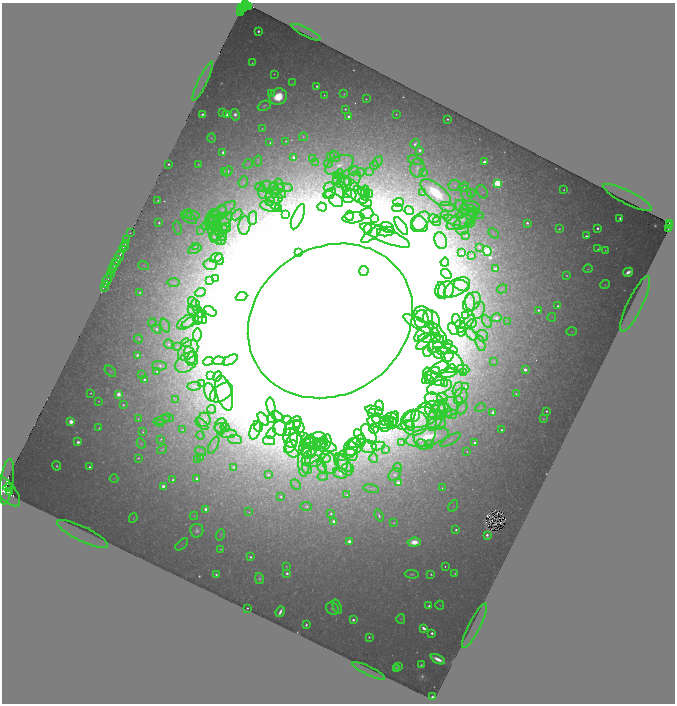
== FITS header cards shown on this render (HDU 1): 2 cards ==
NAXIS1  =                 1345
NAXIS2  =                 1403

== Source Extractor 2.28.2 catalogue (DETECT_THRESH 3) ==
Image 1345 x 1403 px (HDU 1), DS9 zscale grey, zoomed out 1/2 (1 PNG px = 2 x 2 image px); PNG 677 x 706 px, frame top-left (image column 1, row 1402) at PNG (2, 3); each listed source drawn as its Kron ellipse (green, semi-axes under 4 px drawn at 4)
Background 1.47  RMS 0.073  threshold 0.218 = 3 sigma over >= 5 px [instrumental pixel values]
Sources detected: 694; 33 cannot appear on this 1/2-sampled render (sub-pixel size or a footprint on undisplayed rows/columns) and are neither listed nor drawn; of the other 661, the 500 brightest by FLUX_AUTO listed and drawn (161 fainter detections omitted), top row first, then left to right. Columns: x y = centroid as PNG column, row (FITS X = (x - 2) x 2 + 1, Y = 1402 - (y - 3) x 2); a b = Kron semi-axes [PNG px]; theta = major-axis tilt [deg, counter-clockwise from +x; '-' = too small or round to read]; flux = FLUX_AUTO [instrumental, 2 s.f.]
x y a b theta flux
245 4 4 2 - 410
247 6 3 2 - 100
249 7 4 2 - 200
242 8 2 1 - 91
243 8 2 2 - 130
241 10 3 1 - 140
240 12 2 1 - 85
258 31 2 2 - 40
306 32 16 2 -27 71
252 63 2 2 - 12
274 74 3 3 - 14
203 81 21 4 64 130
292 83 4 3 - 11
317 86 2 2 - 35
271 94 4 3 - 25
344 94 2 2 - 13
324 95 2 2 - 12
278 97 9 8 - 630
366 99 2 2 - 12
264 106 7 4 24 33
345 109 2 2 - 29
222 112 2 2 - 35
203 114 3 2 - 35
396 114 2 1 - 11
227 115 4 3 - 73
235 115 6 4 -79 96
349 116 2 2 - 92
447 119 2 2 - 20
262 129 3 2 - 14
303 137 4 3 - 15
212 138 4 3 - 16
286 141 2 2 - 15
270 143 3 2 - 17
415 144 5 3 - 50
420 150 3 2 - 72
223 152 3 2 - 71
330 156 4 3 - 13
335 156 6 3 -58 12
293 157 3 3 - 74
312 159 4 2 - 12
415 160 7 3 -22 21
258 161 5 3 - 15
316 162 4 3 - 15
378 162 6 4 54 21
484 162 2 2 - 150
328 163 4 3 - 17
168 164 2 2 - 32
198 164 2 2 - 12
248 164 5 2 - 12
339 165 15 8 27 170
374 165 4 3 - 12
417 168 9 7 84 75
224 171 4 3 - 13
228 171 5 3 - 32
354 171 5 3 - 14
369 171 3 3 - 11
361 172 4 3 - 14
423 172 4 3 - 17
339 174 5 3 - 18
336 175 3 3 - 11
337 181 4 3 - 17
347 181 6 3 -42 26
351 181 12 6 47 63
243 182 6 4 69 25
343 183 7 5 22 41
497 183 4 4 - 1700
279 185 6 3 -77 25
455 185 6 5 - 45
265 186 6 3 44 29
260 187 5 2 - 10
274 187 5 4 - 25
285 187 8 3 -9 33
329 187 5 2 - 11
355 187 4 4 - 12
464 187 5 3 - 20
353 189 19 7 -44 140
277 190 8 4 23 52
564 190 2 2 - 12
262 192 7 2 -84 13
363 192 5 3 - 14
482 192 7 5 -62 32
275 193 4 3 - 18
331 193 6 4 43 22
347 193 5 3 - 19
365 193 7 3 -90 32
423 193 3 2 - 16
436 193 18 8 -39 1100
471 193 4 3 - 13
282 194 4 3 - 14
369 194 4 3 - 11
466 194 8 5 -74 54
328 195 5 3 - 16
350 196 7 5 47 50
628 197 27 6 -27 180
276 199 7 5 13 46
158 201 2 2 - 13
270 201 4 3 - 17
273 201 9 6 -61 72
336 201 7 6 - 56
365 202 7 4 -22 28
398 202 5 4 - 27
270 206 10 5 -14 49
471 206 9 5 -5 62
322 207 5 3 - 22
447 207 8 4 -19 51
462 207 8 5 -45 68
397 208 5 3 - 16
222 209 5 4 - 23
279 209 3 3 - 13
409 210 4 4 - 15
469 211 10 5 -14 77
463 212 7 4 65 45
214 213 5 4 - 33
221 213 17 5 38 110
188 214 5 4 - 22
367 214 6 5 - 57
445 214 4 3 - 17
475 214 9 3 -19 31
216 215 6 4 -23 39
237 215 6 3 46 32
285 215 4 2 - 46
193 216 6 4 -1 33
349 216 5 4 - 29
470 216 5 4 - 27
298 217 13 5 68 97
189 218 9 4 -31 42
253 218 7 4 83 28
353 218 11 5 7 66
375 218 2 2 - 130
620 218 2 2 - 65
434 219 5 4 - 26
461 219 17 7 31 150
452 220 9 3 -25 46
421 221 12 7 50 97
437 221 5 3 - 28
465 221 13 6 30 88
214 222 10 6 -43 83
159 223 2 2 - 25
210 223 7 3 -74 32
222 223 11 7 -47 110
470 223 5 4 - 21
527 223 4 3 - 62
420 224 9 7 -45 90
669 224 2 2 - 98
217 225 5 4 - 26
206 226 5 3 - 25
214 226 5 4 - 22
244 226 9 6 81 73
401 226 10 4 -56 69
669 226 2 1 - 80
221 227 17 6 58 150
225 227 6 3 7 22
387 227 7 5 -20 25
177 228 6 3 -75 17
597 228 3 3 - 59
668 228 2 1 - 14
217 229 6 4 44 26
224 229 5 4 - 24
368 229 5 3 - 14
559 229 3 2 - 19
201 230 3 3 - 14
462 230 6 4 3 26
386 231 9 5 4 46
213 232 14 5 -61 97
130 233 2 2 - 150
493 233 6 4 -46 16
372 234 13 4 39 87
385 235 27 7 -22 190
466 235 3 3 - 23
586 236 3 2 - 56
214 237 5 4 - 34
222 237 5 4 - 33
127 240 4 2 - 650
222 240 4 3 - 24
441 241 8 6 -75 75
125 243 2 1 - 210
124 246 4 2 - 920
196 246 4 3 - 16
479 247 2 2 - 25
122 249 2 1 - 350
195 249 7 3 23 25
598 249 2 2 - 16
605 250 3 2 - 16
487 251 5 4 - 2300
299 252 2 2 - 19
462 252 3 2 - 14
472 255 2 2 - 19
120 256 6 2 67 2100
216 258 6 4 21 33
219 259 6 4 -85 26
117 261 5 2 - 570
445 262 4 3 - 14
210 264 7 5 4 68
115 265 4 2 - 440
144 266 6 3 -20 13
113 269 3 1 - 480
495 269 3 2 - 120
588 269 5 3 - 16
364 271 5 4 - 9600
111 272 2 2 - 150
628 272 5 3 - 120
110 274 3 2 - 190
446 274 6 3 -41 14
567 275 3 3 - 22
215 279 3 2 - 15
107 280 7 2 66 1400
210 281 4 2 - 120
173 282 6 3 0 16
105 285 3 1 - 650
605 285 5 4 - 20
462 286 8 5 -22 47
104 287 4 2 - 860
457 287 14 8 32 140
502 289 5 2 - 14
441 290 8 5 -89 62
446 290 9 7 56 110
140 292 2 2 - 21
200 292 5 3 - 16
241 297 6 3 23 29
470 302 8 5 -84 60
472 302 11 7 51 110
192 303 6 4 -74 20
635 304 31 7 64 310
196 305 6 2 -79 13
558 306 2 2 - 49
478 310 9 6 73 73
538 310 2 2 - 39
210 311 7 3 -31 25
198 312 7 3 -60 23
201 314 4 3 - 18
197 315 12 6 -43 92
424 315 10 7 -30 66
465 316 4 3 - 16
552 317 4 3 - 13
198 318 7 4 67 33
497 318 5 3 - 170
421 319 9 7 87 100
431 319 10 7 -62 250
456 320 6 2 -73 17
330 321 86 73 33 940000
507 321 3 3 - 12
152 322 4 3 - 14
186 322 10 6 34 110
190 322 9 4 31 49
487 322 7 4 -60 29
466 324 11 4 47 54
472 324 5 3 - 21
422 325 21 5 -28 160
460 325 5 3 - 17
165 326 7 4 -68 42
156 329 5 3 - 48
453 329 6 4 -63 38
572 331 5 2 - 11
424 332 12 5 42 100
461 332 4 4 - 19
438 333 14 5 -53 99
197 335 6 3 82 32
472 335 7 3 -50 20
483 336 6 5 - 24
430 338 11 5 4 140
138 339 4 3 - 20
424 342 10 4 44 47
187 343 5 4 - 25
480 343 8 4 -74 30
169 344 5 4 - 54
436 344 10 6 48 70
448 345 5 4 - 34
177 347 4 3 - 16
445 348 13 5 -15 68
188 350 12 8 45 220
442 351 5 4 - 31
427 352 5 3 - 200
437 353 6 3 -59 37
137 355 3 2 - 58
190 355 9 5 -70 76
448 357 6 3 36 19
191 358 8 4 73 67
230 360 8 3 30 33
208 361 5 3 - 20
219 361 6 3 -5 20
454 361 13 7 -51 78
494 361 4 3 - 12
187 362 13 8 36 180
160 366 7 4 -1 50
440 368 9 6 20 63
451 369 5 3 - 200
463 369 6 4 -20 23
525 369 3 2 - 120
110 371 7 4 -44 24
157 371 4 3 - 26
447 373 10 4 12 58
464 373 3 3 - 65
428 374 7 4 -80 39
142 375 3 2 - 15
431 375 11 5 43 81
210 376 4 2 - 14
217 376 5 2 - 14
436 379 10 6 -31 93
144 380 3 2 - 47
430 380 5 4 - 26
202 383 4 2 - 10
444 383 2 2 - 11
194 386 7 3 1 18
465 386 3 2 - 41
439 387 13 6 18 110
458 389 7 4 71 32
210 392 9 5 -72 52
221 392 13 8 35 120
91 393 2 2 - 15
224 393 18 8 -74 140
118 394 3 3 - 280
516 394 3 3 - 22
461 395 7 6 - 50
442 397 6 4 -21 35
434 399 9 6 -19 82
175 400 4 3 - 13
459 400 4 3 - 50
99 401 3 2 - 12
123 405 3 3 - 28
271 406 8 4 -79 51
380 406 5 4 - 24
448 407 11 9 53 110
440 408 9 4 17 57
443 408 5 3 - 26
462 408 6 3 58 18
480 408 5 2 - 12
212 409 4 3 - 20
374 410 9 4 -14 42
436 410 11 9 -31 150
445 410 8 6 -52 59
546 411 2 2 - 28
493 412 3 2 - 160
372 413 4 3 - 19
440 414 5 3 - 21
452 414 5 5 - 31
436 415 16 7 71 180
277 416 6 3 -24 22
415 416 6 4 79 30
168 418 6 4 -10 20
377 418 5 4 - 36
420 418 18 9 15 260
138 419 3 3 - 16
263 419 7 3 -54 32
271 419 4 2 - 12
394 419 7 4 75 44
543 419 4 3 - 19
161 420 8 3 17 30
204 420 7 6 - 130
287 420 4 3 - 18
391 420 7 7 - 63
71 421 3 3 - 330
387 421 7 5 -6 49
378 422 11 6 -14 84
160 423 3 2 - 18
393 423 5 4 - 29
414 423 13 13 - 320
437 423 9 7 12 84
202 424 8 4 -43 37
298 424 4 3 - 18
386 425 7 6 - 48
406 425 8 4 22 45
221 426 7 6 - 57
293 426 11 6 51 88
299 426 7 5 -54 39
410 426 5 4 - 35
425 426 23 12 86 390
225 427 5 3 - 16
259 427 5 3 - 49
99 428 3 2 - 14
280 428 7 7 - 50
220 429 6 5 - 36
374 429 5 4 - 21
183 430 3 2 - 11
255 430 9 5 72 56
502 430 2 2 - 37
143 432 2 2 - 12
271 433 6 3 49 18
228 434 9 3 0 30
369 434 11 6 -59 85
200 435 4 3 - 24
360 437 8 4 -62 48
427 437 22 9 13 720
291 438 9 7 -86 97
161 439 2 2 - 12
235 439 7 4 -2 48
309 440 5 4 - 30
316 440 11 7 20 96
450 440 11 3 32 40
269 441 6 2 -13 13
297 441 13 6 -69 130
78 442 2 2 - 110
308 442 8 5 28 78
326 442 8 5 76 61
360 442 4 3 - 15
402 442 2 2 - 16
141 443 5 3 - 16
321 443 7 5 23 46
354 443 7 5 9 48
475 443 2 2 - 98
422 444 6 4 -48 22
429 444 4 3 - 32
214 445 9 4 63 51
294 445 12 9 83 180
319 445 18 6 -12 180
356 446 13 7 47 110
378 446 7 3 8 34
290 447 7 5 47 82
368 447 8 6 4 46
162 449 5 3 - 17
310 450 9 6 55 180
386 450 2 2 - 18
201 451 6 3 -30 20
351 451 10 7 -80 100
316 452 14 6 49 140
467 452 2 2 - 12
310 454 6 4 25 31
305 455 22 6 86 210
345 455 11 5 18 73
200 457 4 3 - 30
138 458 2 2 - 20
325 458 6 4 -14 42
374 458 4 3 - 12
198 459 4 3 - 12
312 461 11 5 2 76
343 462 8 5 -81 56
330 463 10 7 -80 100
343 465 12 6 -52 90
57 466 5 3 - 32
89 467 3 2 - 46
234 467 3 3 - 27
322 467 7 3 -61 25
398 467 4 2 - 29
348 468 6 4 -16 20
307 469 5 3 - 16
340 473 7 5 -21 81
268 475 2 2 - 28
395 475 7 5 50 58
323 476 5 3 - 17
197 478 3 2 - 89
114 479 4 3 - 13
173 480 3 3 - 36
7 482 23 6 82 5100
398 483 3 3 - 310
296 484 6 4 -48 30
10 486 2 1 - 240
163 486 3 2 - 100
8 487 4 2 - 1600
371 488 8 3 -10 23
442 488 2 2 - 11
6 491 19 8 -50 7200
10 491 2 1 - 370
347 495 2 2 - 13
281 497 2 2 - 24
306 506 6 4 -5 34
453 506 6 3 55 18
206 509 2 2 - 88
249 512 3 3 - 11
331 514 2 2 - 26
194 516 4 2 - 11
379 516 6 2 -70 32
133 518 5 2 - 13
334 522 3 3 - 130
394 523 3 3 - 14
456 530 2 2 - 44
197 531 7 6 - 66
83 534 28 7 -26 300
221 535 6 3 72 16
487 535 4 3 - 87
349 541 3 2 - 130
414 542 6 4 5 290
182 544 8 2 42 15
220 549 2 2 - 13
250 557 2 2 - 32
286 566 3 2 - 13
445 566 2 2 - 15
287 573 3 2 - 63
455 573 3 3 - 16
412 574 7 4 -2 31
431 574 3 2 - 26
216 575 4 2 - 29
259 578 5 4 - 40
440 605 4 2 - 12
429 606 2 2 - 45
337 607 7 3 -68 24
247 608 2 2 - 14
333 609 7 5 -35 71
280 612 5 2 - 61
401 619 5 3 - 19
353 620 2 2 - 69
306 625 3 2 - 32
474 626 25 6 63 240
424 628 4 2 - 130
432 633 2 2 - 70
369 637 3 3 - 29
438 659 8 2 -27 200
421 665 2 2 - 17
398 666 4 2 - 17
396 669 2 2 - 16
369 671 18 3 -26 96
432 697 2 2 - 48
At the frame edge (FLAGS 8, measured only in part): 1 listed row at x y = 245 4
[161 fainter detections neither listed nor drawn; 33 sub-pixel or undisplayed-footprint detections neither listed nor drawn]